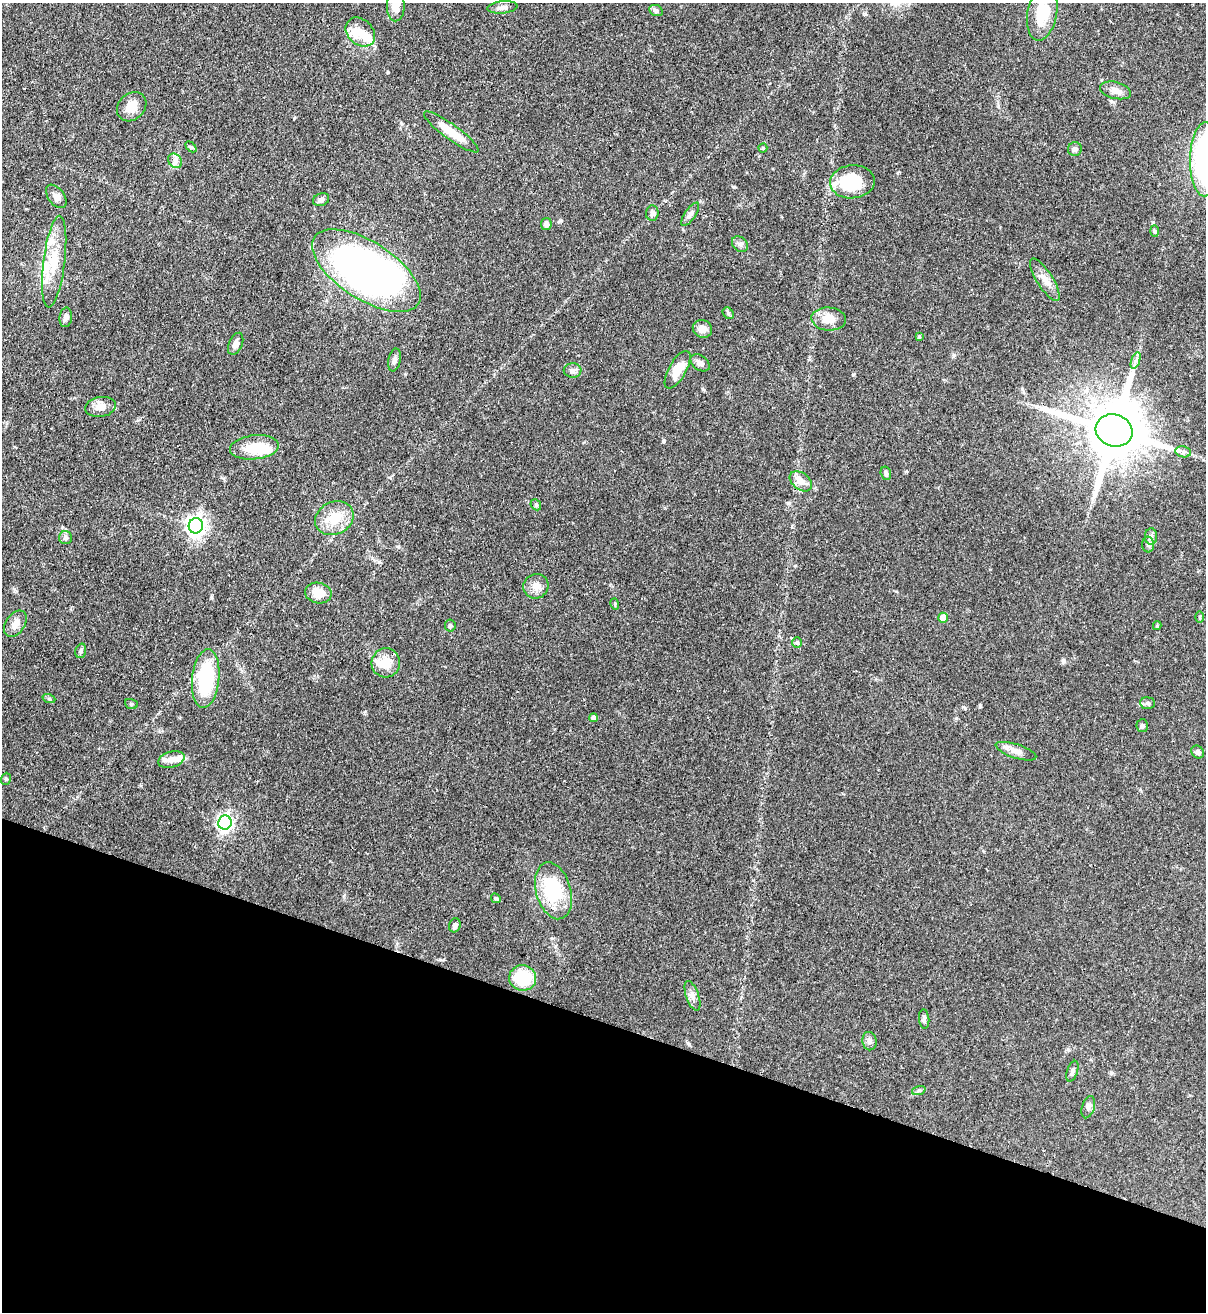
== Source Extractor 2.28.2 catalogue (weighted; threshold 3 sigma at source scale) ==
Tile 15 of 4 x 4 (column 3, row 4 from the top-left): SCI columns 2631-3834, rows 32-1341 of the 5383 x 5305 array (HDU 1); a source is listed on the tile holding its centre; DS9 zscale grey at full resolution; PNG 1208 x 1314 px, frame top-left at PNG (2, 3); each listed source drawn as its Kron ellipse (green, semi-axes under 4 px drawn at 4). Shown black and unused: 22% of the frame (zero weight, under 3 of 4 exposures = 7% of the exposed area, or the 3 px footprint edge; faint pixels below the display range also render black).
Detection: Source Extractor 2.28.2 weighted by HDU 2 'WHT'; one run over the whole footprint, this tile lists its part. Background 0.105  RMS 0.0041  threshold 0.0186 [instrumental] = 3 sigma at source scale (4.5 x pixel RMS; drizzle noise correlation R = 1.50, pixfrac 1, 0.05/0.05 arcsec/px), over >= 5 px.
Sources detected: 86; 2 inside a brighter object's white glare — neither listed nor drawn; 5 inside a brighter listed object's ellipse — not listed separately; the other 79 listed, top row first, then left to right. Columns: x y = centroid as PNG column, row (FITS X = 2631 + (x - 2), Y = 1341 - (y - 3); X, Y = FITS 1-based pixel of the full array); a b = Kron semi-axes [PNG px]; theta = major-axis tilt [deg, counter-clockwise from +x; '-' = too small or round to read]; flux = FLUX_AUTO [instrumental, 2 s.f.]
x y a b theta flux
396 6 15 9 89 5.3
502 7 15 6 5 1.9
656 11 7 5 -26 1.2
1042 13 28 15 80 15
360 32 16 12 -42 6.3
1115 90 16 8 -15 3
132 107 16 13 44 5.1
451 132 33 7 -36 8.8
191 147 6 4 -45 0.57
763 148 4 4 - 0.44
1075 149 7 6 - 1.4
1205 159 37 15 89 78
175 161 8 6 -47 1.5
852 182 22 16 5 21
56 196 13 8 -53 2.4
321 200 8 6 22 1.3
652 213 7 6 - 1.4
690 214 13 5 55 1.5
546 224 6 5 - 2.1
1155 231 6 4 -88 0.49
740 244 9 7 -44 1.4
54 262 46 11 83 12
366 271 62 28 -33 220
1045 280 24 8 -58 4
728 313 6 5 - 0.66
66 317 10 6 82 1.4
829 319 17 11 -5 6.4
702 329 10 8 -24 3.7
919 337 4 3 - 0.48
236 344 12 6 67 2.2
394 360 11 6 78 1.6
1136 360 9 4 71 1.1
700 363 11 7 -36 2
573 370 9 7 -2 1.6
678 370 21 8 60 7.9
101 407 15 10 9 3.8
1114 430 19 16 -20 3300
254 447 24 12 6 11
1183 452 8 5 -8 1.2
886 473 7 5 -74 0.97
801 481 12 8 -38 4.3
536 505 6 4 -48 0.63
334 518 20 16 25 9.6
196 526 7 7 - 200
1151 537 8 6 89 1.4
66 538 6 6 - 1.1
1148 544 8 6 89 1.1
536 586 13 12 - 3.5
318 593 13 10 -9 5.6
615 604 5 3 - 0.44
1200 617 5 3 - 0.42
943 618 5 5 - 6.1
15 624 15 9 56 3
450 626 6 5 - 0.78
1157 626 4 3 - 0.58
797 642 5 5 - 0.64
81 651 7 5 73 0.93
386 663 14 14 - 6.7
206 679 30 13 84 32
49 699 6 4 -19 0.63
1148 703 7 5 -5 1.1
131 704 6 5 - 0.64
594 718 4 4 - 2.7
1142 726 6 5 - 0.81
1016 751 21 7 -18 3.1
1198 752 7 6 - 1.2
171 760 13 8 16 3.1
6 779 6 5 - 0.68
225 823 7 6 - 130
553 891 29 17 -74 26
496 898 5 4 - 0.59
455 925 7 5 70 1.3
523 978 13 12 - 20
692 996 15 6 -71 2.2
924 1019 10 5 -85 1
869 1041 9 7 -80 1.4
1072 1071 11 5 72 1.2
919 1090 7 4 19 0.82
1088 1107 11 6 73 1.4
Overlapping masked pixels (flux is a lower limit): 2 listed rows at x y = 1114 430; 801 481
Isophote crosses this tile's border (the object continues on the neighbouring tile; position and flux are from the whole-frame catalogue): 3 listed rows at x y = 396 6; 1042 13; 1205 159
Unlisted compact peaks at least as high as the median listed source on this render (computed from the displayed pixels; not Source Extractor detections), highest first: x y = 734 187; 1153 222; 663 441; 853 375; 388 72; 980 706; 1063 661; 965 708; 703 389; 14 589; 954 355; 398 546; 956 718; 401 123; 560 220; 365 712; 1111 1073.